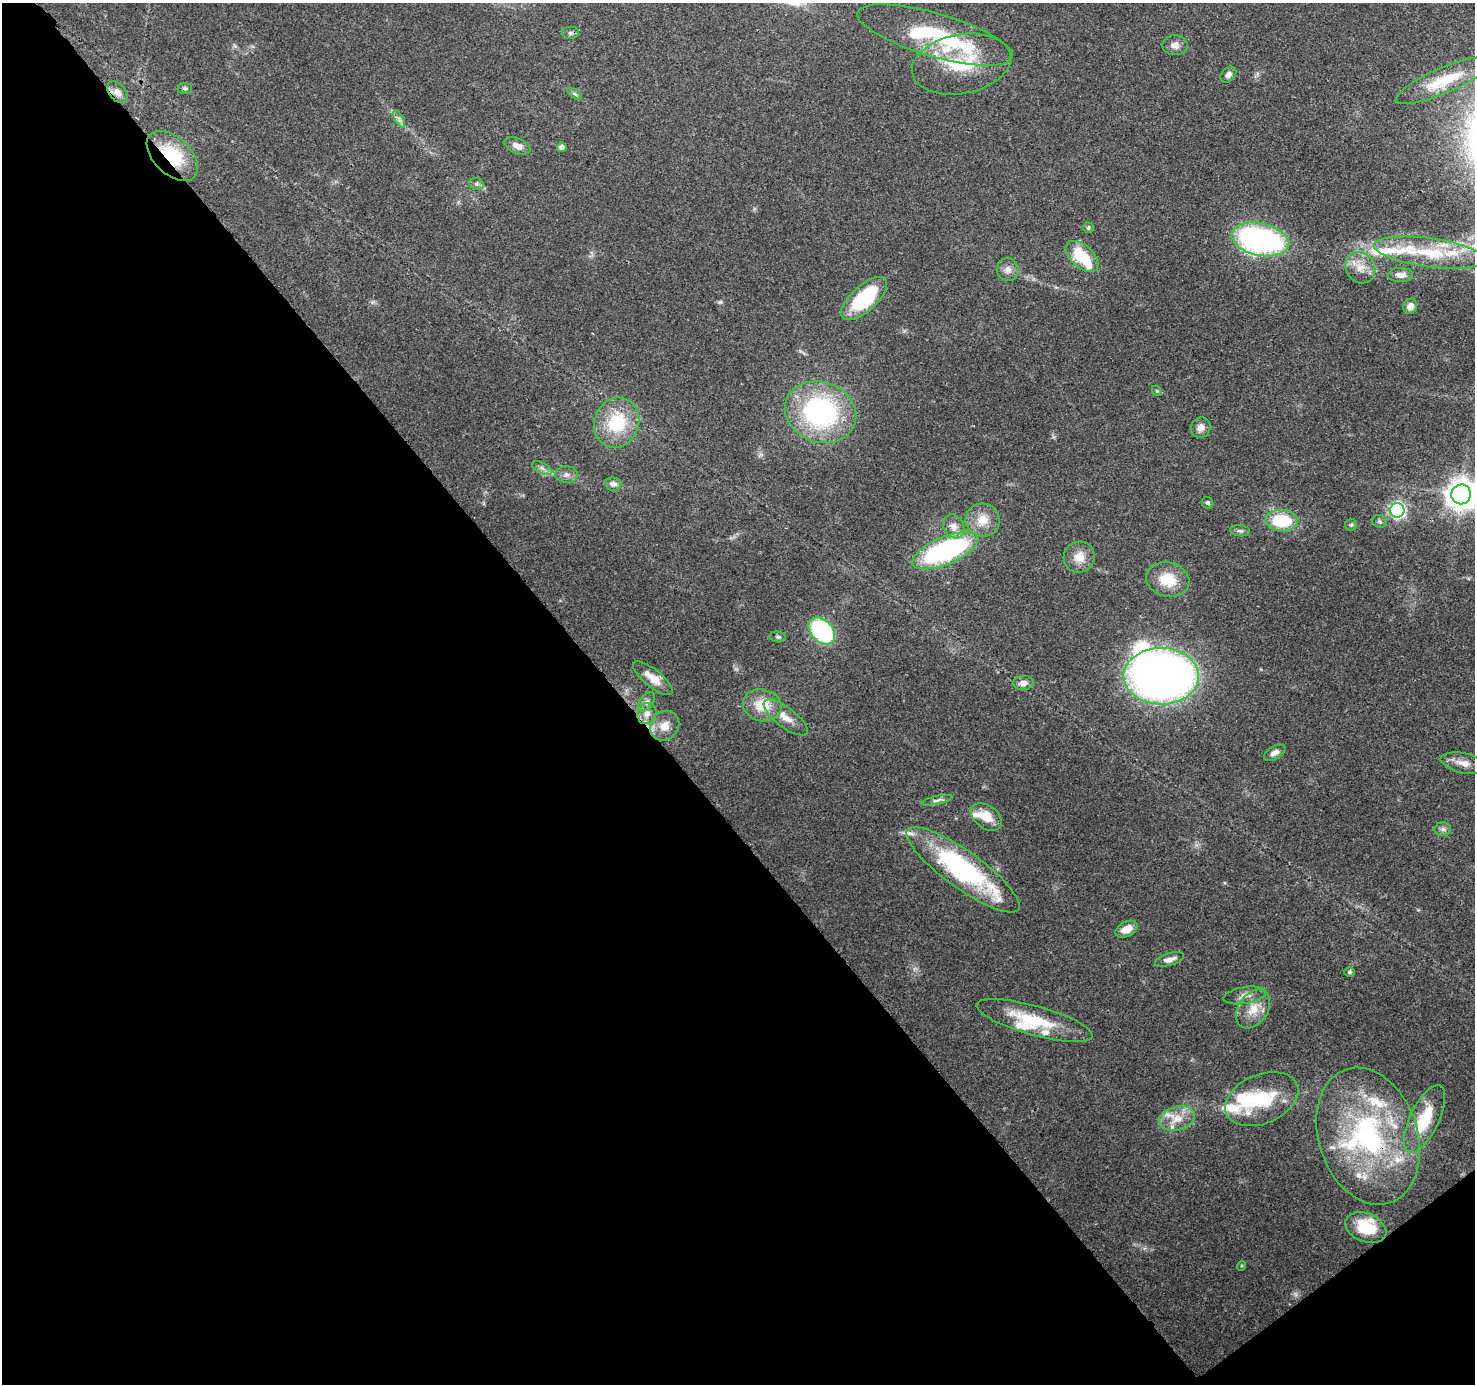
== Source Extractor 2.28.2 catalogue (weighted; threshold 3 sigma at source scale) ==
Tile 14 of 4 x 4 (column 2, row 4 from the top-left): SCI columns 1571-3043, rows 211-1592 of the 6088 x 6013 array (HDU 1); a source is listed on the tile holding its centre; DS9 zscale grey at full resolution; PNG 1477 x 1386 px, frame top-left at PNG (2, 3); each listed source drawn as its Kron ellipse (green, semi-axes under 4 px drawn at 4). Shown black and unused: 43% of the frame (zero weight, under 3 of 4 exposures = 7% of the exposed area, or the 3 px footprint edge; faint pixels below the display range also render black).
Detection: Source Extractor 2.28.2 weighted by HDU 2 'WHT'; one run over the whole footprint, this tile lists its part. Background 0.0987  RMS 0.0038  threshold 0.0171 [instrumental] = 3 sigma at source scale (4.5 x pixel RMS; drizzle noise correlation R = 1.50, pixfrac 1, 0.0396/0.0396 arcsec/px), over >= 5 px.
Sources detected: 94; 1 too faint to see at this stretch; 2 inside a brighter object's white glare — neither listed nor drawn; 21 inside a brighter listed object's ellipse — not listed separately; the other 70 listed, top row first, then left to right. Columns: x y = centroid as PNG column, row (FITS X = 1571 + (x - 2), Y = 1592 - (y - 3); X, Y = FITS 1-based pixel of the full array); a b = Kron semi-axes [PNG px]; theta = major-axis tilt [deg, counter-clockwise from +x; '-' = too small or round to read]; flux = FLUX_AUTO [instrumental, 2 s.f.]
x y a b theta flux
571 33 8 6 1 0.91
935 35 80 21 -16 43
1175 45 12 10 -3 2.5
961 64 50 29 11 25
1228 75 9 6 47 1.6
1444 80 52 12 23 15
185 88 7 5 -3 0.78
117 92 12 8 -48 2.8
575 94 8 4 -36 0.76
399 119 9 4 -59 1.2
517 146 14 7 -23 2.8
562 147 4 4 - 2.3
172 156 31 18 -44 19
476 184 7 5 -21 1
1088 228 5 5 - 0.81
1260 239 29 16 -12 100
1429 253 56 14 -8 20
1082 256 19 11 -42 17
1360 268 16 14 -58 5.7
1008 270 11 11 - 2.6
1400 275 13 7 2 2.7
864 298 29 13 42 31
1410 306 8 7 - 2.3
1157 391 6 4 -44 0.49
821 412 36 30 -20 68
617 423 25 22 68 21
1201 428 10 9 - 2.7
542 468 10 5 -26 1.6
567 475 11 8 -4 2
613 484 8 6 -7 1.8
1461 494 10 9 - 570
1208 503 6 5 - 0.85
1397 510 7 7 - 100
983 520 17 16 - 6.7
1282 521 16 11 -4 18
1380 521 7 6 - 0.87
1351 525 6 5 - 0.69
954 526 12 10 -63 2.9
1240 531 10 5 -5 0.99
945 551 35 14 22 66
1079 557 16 15 - 5.5
1168 580 22 17 -14 11
822 631 15 11 -46 47
778 637 8 5 -9 0.8
1161 676 38 28 0 260
653 678 24 8 -39 6.2
1023 683 10 7 6 2.5
647 702 11 6 52 1.6
762 705 19 16 -13 10
647 714 11 9 64 2.9
786 717 26 10 -37 5.4
665 726 16 14 49 4.8
1275 753 12 6 29 2.1
1464 763 23 10 -12 4.8
937 800 16 4 12 1.2
986 817 17 11 -38 7.1
1443 829 8 6 1 1.2
963 870 68 18 -36 66
1127 929 12 7 26 4.7
1169 959 15 6 16 2.5
1350 972 5 4 - 0.66
1245 995 21 8 9 3.2
1253 1009 21 14 56 6.9
1035 1021 60 14 -16 20
1262 1099 38 24 23 21
1177 1119 18 12 15 6.5
1424 1119 37 14 65 16
1368 1136 70 49 -72 78
1366 1228 21 14 -23 13
1241 1266 5 3 - 0.36
Overlapping masked pixels (flux is a lower limit): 2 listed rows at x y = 172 156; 1368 1136
Isophote crosses this tile's border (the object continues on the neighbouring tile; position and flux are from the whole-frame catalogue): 2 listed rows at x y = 1429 253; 1461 494